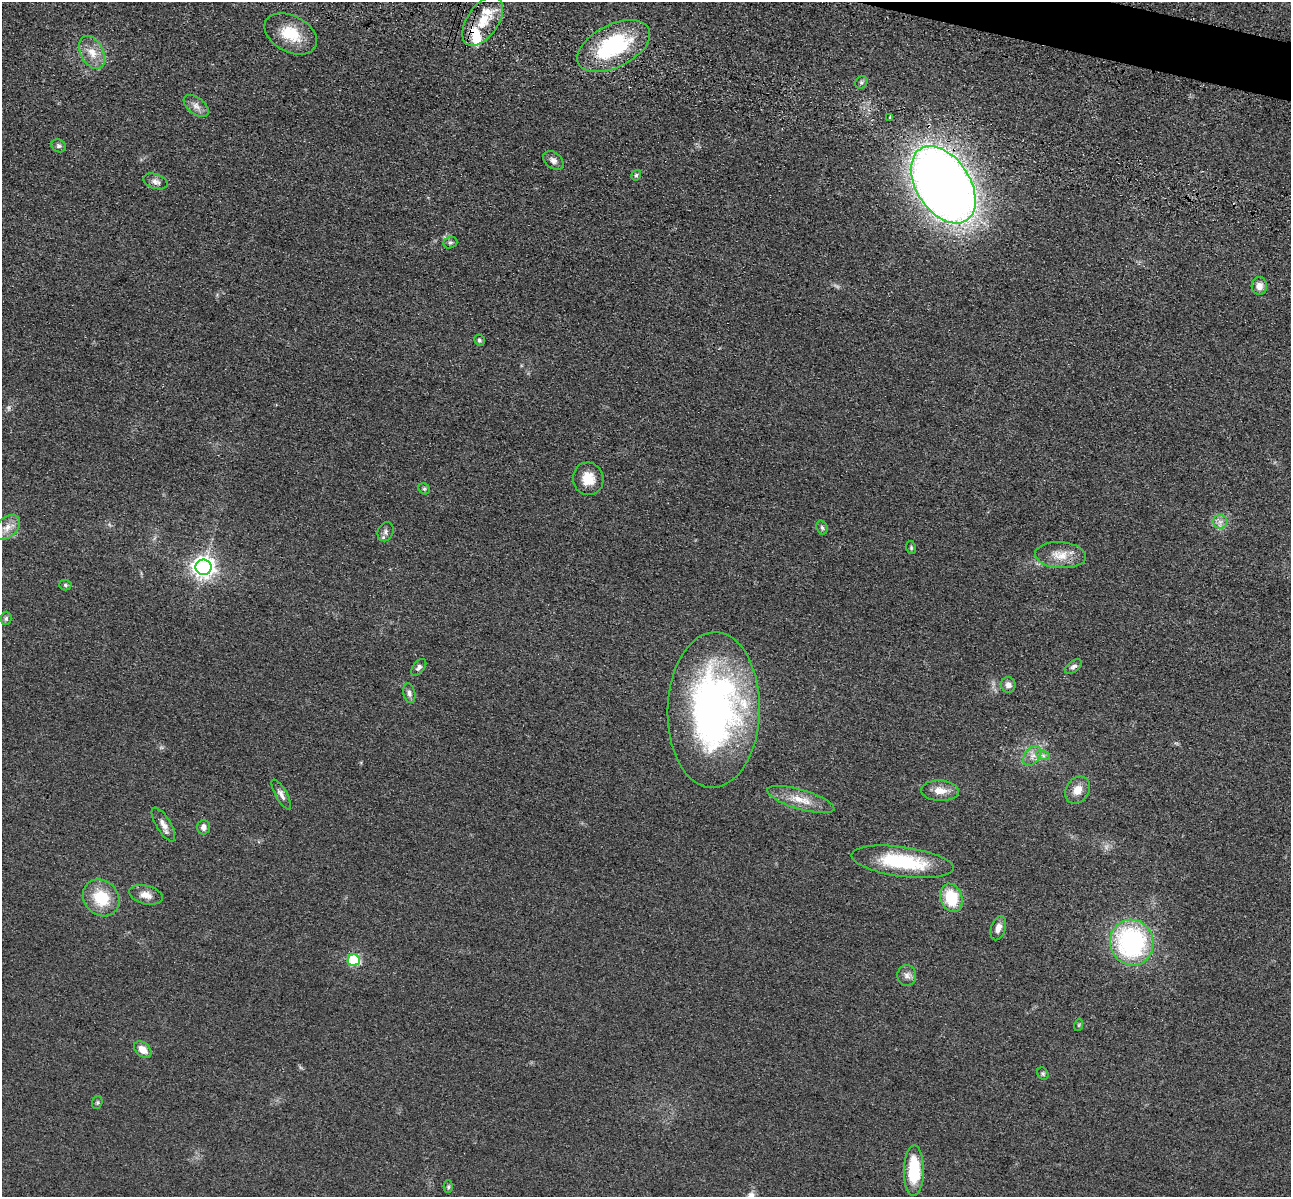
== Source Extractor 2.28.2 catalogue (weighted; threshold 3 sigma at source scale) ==
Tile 10 of 4 x 4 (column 2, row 3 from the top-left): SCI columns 1462-2750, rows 1591-2785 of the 5350 x 5365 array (HDU 1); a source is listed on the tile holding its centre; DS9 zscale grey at full resolution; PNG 1293 x 1199 px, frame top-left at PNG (2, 2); each listed source drawn as its Kron ellipse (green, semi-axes under 4 px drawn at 4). Shown black and unused: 1% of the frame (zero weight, under 3 of 4 exposures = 9% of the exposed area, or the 3 px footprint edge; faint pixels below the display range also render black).
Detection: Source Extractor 2.28.2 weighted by HDU 2 'WHT'; one run over the whole footprint, this tile lists its part. Background 0.0485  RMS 0.0084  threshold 0.0377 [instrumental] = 3 sigma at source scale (4.5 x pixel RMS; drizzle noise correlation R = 1.50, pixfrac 1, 0.05/0.05 arcsec/px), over >= 5 px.
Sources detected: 57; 1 too faint to see at this stretch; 1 inside a brighter object's white glare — neither listed nor drawn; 2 inside a brighter listed object's ellipse — not listed separately; the other 53 listed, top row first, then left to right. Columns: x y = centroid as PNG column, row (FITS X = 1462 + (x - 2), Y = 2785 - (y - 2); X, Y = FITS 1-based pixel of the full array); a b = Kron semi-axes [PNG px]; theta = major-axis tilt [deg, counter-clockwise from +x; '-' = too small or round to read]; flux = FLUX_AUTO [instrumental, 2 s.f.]
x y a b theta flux
483 21 28 15 56 21
291 34 28 18 -28 25
614 46 39 21 27 85
92 52 18 11 -62 11
861 82 7 5 46 1.7
196 106 14 8 -38 5.1
890 117 3 3 - 3.5
59 146 7 6 - 2
553 160 11 8 -37 3.7
636 175 5 4 - 1.8
155 181 12 7 -19 3.9
943 185 43 26 -57 1200
450 243 7 5 19 1.7
1259 286 9 7 -86 6.7
479 340 6 5 - 1.7
588 479 16 15 - 14
424 489 6 5 - 1.4
1220 522 7 7 - 3.6
7 527 14 10 41 8.3
822 528 7 5 -71 1.8
386 532 10 7 68 3.2
911 548 6 5 - 1.3
1060 555 25 13 -4 14
203 567 8 7 - 530
65 585 6 5 - 1.5
6 618 6 5 - 1.7
419 667 10 5 52 2.4
1073 667 10 5 36 2.3
1008 685 8 7 - 3.8
409 693 10 6 -78 3
714 710 78 46 89 320
1043 755 7 4 -19 1.9
1032 756 11 7 50 5
1077 790 14 11 52 9.1
940 791 19 10 -3 9.4
281 794 17 5 -61 3.9
801 799 35 9 -16 15
163 825 19 7 -59 5.8
203 827 7 6 - 3.9
903 862 51 15 -8 56
146 895 17 9 -13 7.7
101 898 20 17 -46 29
951 898 14 11 -70 31
998 928 12 7 72 5.4
1132 942 23 21 -72 130
354 960 6 6 - 72
907 975 10 9 - 4
1079 1025 6 3 71 0.88
143 1050 10 6 -42 8.4
1043 1074 6 5 - 1.3
97 1102 6 5 - 1.3
914 1171 25 10 89 36
448 1187 6 4 -89 1.3
Overlapping masked pixels (flux is a lower limit): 2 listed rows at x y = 614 46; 943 185